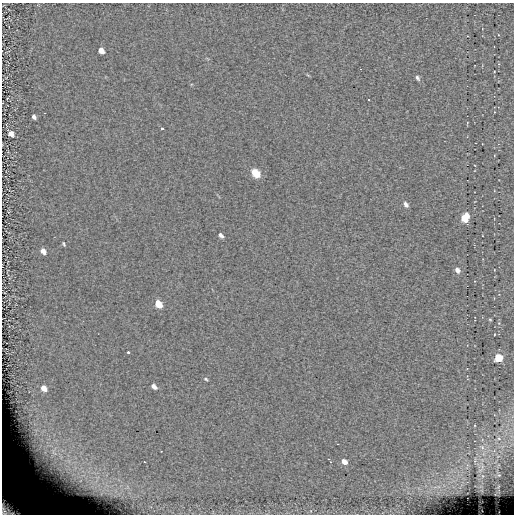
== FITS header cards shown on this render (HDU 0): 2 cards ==
NAXIS1  =                  512 / length of data axis 1
NAXIS2  =                  512 / length of data axis 2

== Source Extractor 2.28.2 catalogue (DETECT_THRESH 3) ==
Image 512 x 512 px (HDU 0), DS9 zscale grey, 1 PNG px = 1 image px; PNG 516 x 516 px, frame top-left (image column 1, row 512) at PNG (2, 3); no overlay
Background 0.147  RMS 6.4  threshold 19.3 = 3 sigma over >= 5 px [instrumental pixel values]
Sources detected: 27; all 27 listed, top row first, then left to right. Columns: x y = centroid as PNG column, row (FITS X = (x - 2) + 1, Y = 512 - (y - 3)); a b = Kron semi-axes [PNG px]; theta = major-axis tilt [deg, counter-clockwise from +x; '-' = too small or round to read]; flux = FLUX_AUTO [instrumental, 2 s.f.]
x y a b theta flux
101 50 6 4 -53 4100
417 78 7 4 -58 940
34 117 5 4 - 1300
162 129 3 3 - 1900
11 134 5 5 - 2800
255 173 8 6 -49 9400
406 204 7 5 -57 1300
465 218 7 6 - 9600
221 235 6 3 -45 1300
63 244 4 3 - 530
43 251 6 4 -53 2600
457 270 6 5 - 2000
158 304 7 5 -52 9400
490 319 5 3 - 390
128 352 3 3 - 700
498 358 5 5 - 17000
206 379 6 4 -28 620
154 386 7 4 -40 2000
44 388 5 4 - 3200
499 439 4 3 - 350
482 447 6 4 -19 590
328 459 3 2 - 330
53 462 50 33 -40 42000
330 462 3 2 - 460
344 462 5 4 - 4600
10 507 25 18 -37 44000
35 513 4 3 - 620
At the frame edge (FLAGS 8, measured only in part): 2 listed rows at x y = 10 507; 35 513